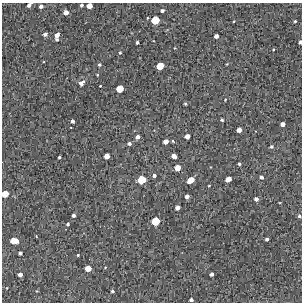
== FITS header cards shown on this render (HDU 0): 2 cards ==
NAXIS1  =                  300 / Width of image
NAXIS2  =                  300 / Height of image

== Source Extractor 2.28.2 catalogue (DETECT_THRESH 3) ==
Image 300 x 300 px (HDU 0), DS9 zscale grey, 1 PNG px = 1 image px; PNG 304 x 304 px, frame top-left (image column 1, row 300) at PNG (2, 3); no overlay
Background 1910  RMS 170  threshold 499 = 3 sigma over >= 5 px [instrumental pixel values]
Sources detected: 62; all 62 listed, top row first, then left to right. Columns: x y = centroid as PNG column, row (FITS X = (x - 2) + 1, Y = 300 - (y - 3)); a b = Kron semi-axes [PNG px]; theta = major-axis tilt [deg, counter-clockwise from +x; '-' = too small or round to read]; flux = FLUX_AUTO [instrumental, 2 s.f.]
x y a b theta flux
29 5 5 3 - 33000
81 5 3 3 - 24000
41 6 4 3 - 37000
89 6 5 4 - 110000
162 11 4 3 - 19000
66 12 4 4 - 73000
155 20 6 5 - 310000
234 21 3 2 - 8400
295 21 3 3 - 13000
45 34 4 4 - 32000
57 35 6 4 78 83000
216 36 4 4 - 49000
137 42 3 3 - 21000
300 42 4 3 - 32000
273 49 3 3 - 9300
120 53 4 3 - 13000
99 65 4 4 - 16000
160 66 6 5 - 230000
81 83 5 5 - 61000
100 86 2 2 - 8300
120 89 5 5 - 220000
225 100 3 2 - 7200
185 104 3 3 - 12000
222 120 3 3 - 16000
72 121 4 3 - 30000
282 124 4 4 - 56000
239 130 4 4 - 68000
187 136 4 4 - 77000
137 137 4 4 - 54000
166 141 4 4 - 72000
173 141 3 3 - 14000
129 143 4 4 - 26000
271 147 4 4 - 17000
107 156 5 4 - 97000
174 156 5 4 - 75000
59 157 3 3 - 16000
239 164 3 3 - 16000
177 168 5 4 - 140000
154 175 4 3 - 30000
261 177 3 3 - 29000
228 179 5 4 - 110000
142 180 6 5 - 300000
191 180 6 4 32 190000
209 185 3 2 - 7900
5 194 5 5 - 180000
187 196 4 4 - 56000
256 199 4 4 - 41000
177 207 4 4 - 65000
73 215 3 3 - 31000
299 216 4 3 - 18000
155 221 6 5 - 300000
68 224 3 3 - 18000
36 236 3 2 - 5700
267 239 3 3 - 22000
14 241 7 4 0 210000
20 253 4 3 - 30000
78 255 3 2 - 11000
88 268 5 4 - 120000
211 274 4 3 - 35000
20 275 4 4 - 51000
112 291 3 3 - 18000
191 300 4 3 - 29000
At the frame edge (FLAGS 8, measured only in part): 6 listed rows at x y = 29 5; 81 5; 89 6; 300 42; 5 194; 299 216